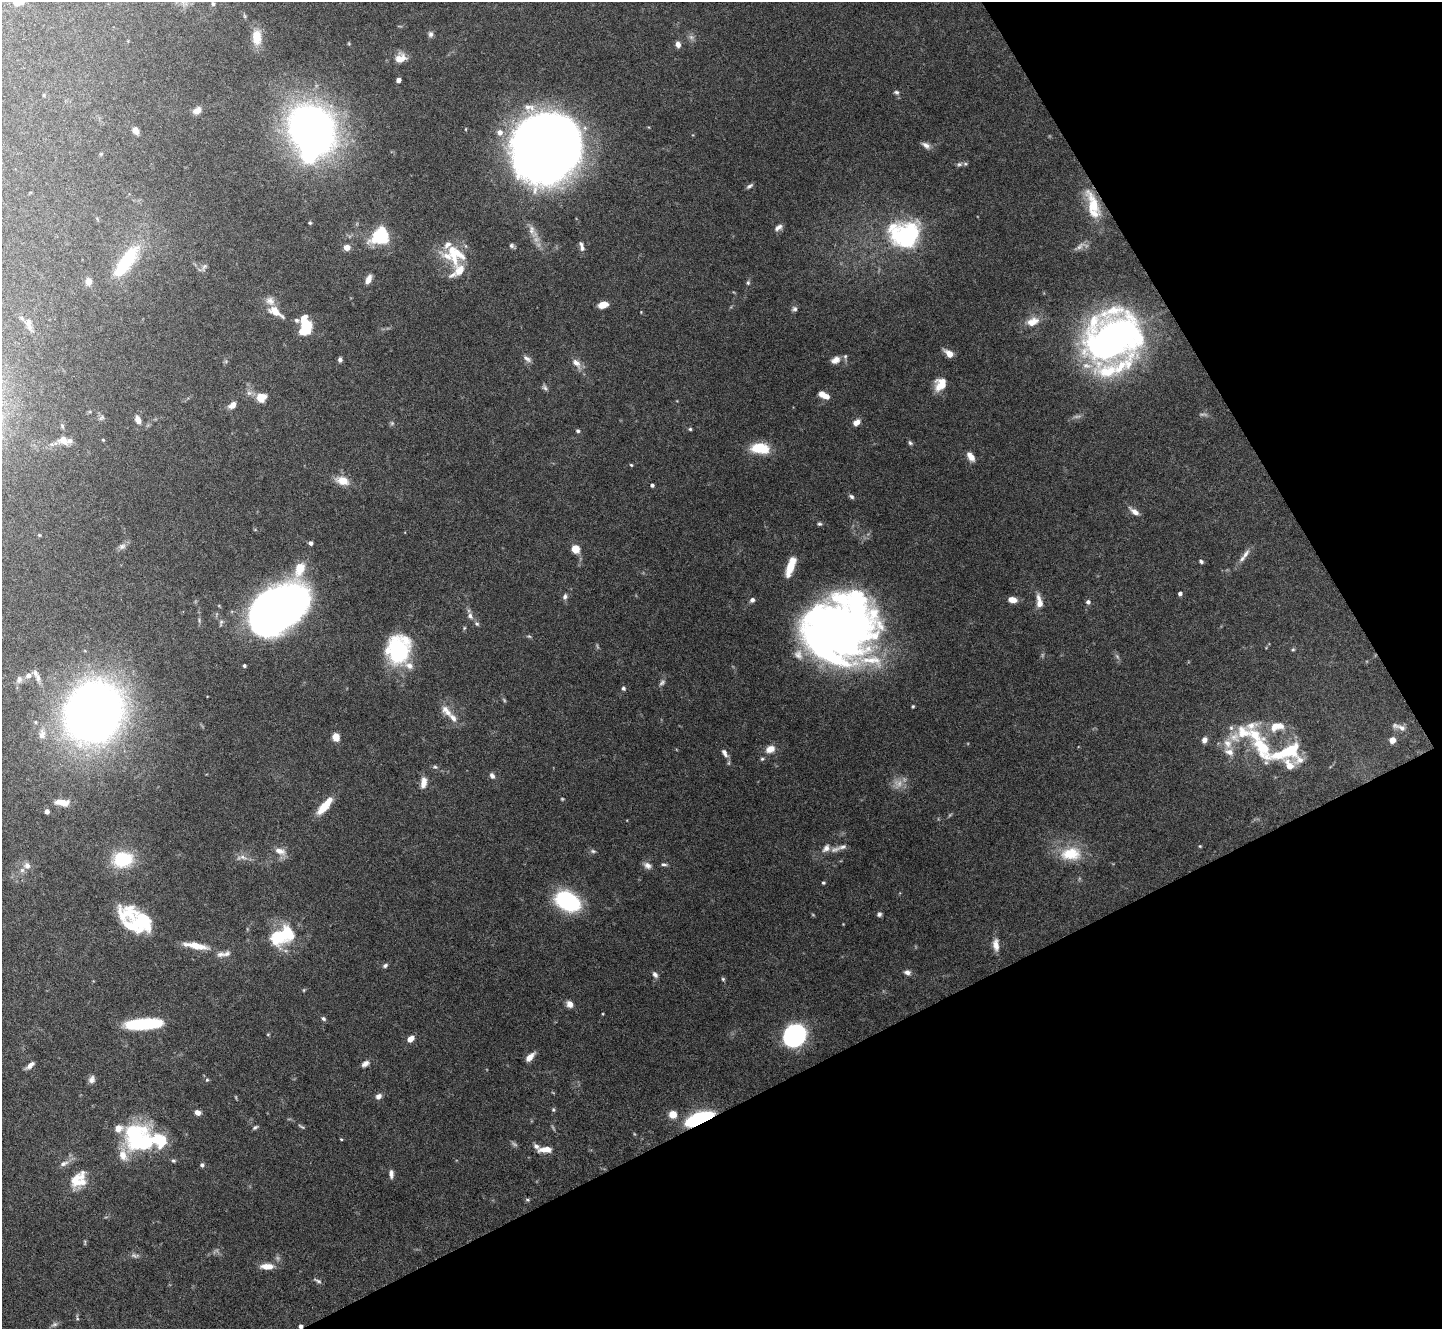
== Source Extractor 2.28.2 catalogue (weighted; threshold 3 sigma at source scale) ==
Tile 12 of 4 x 4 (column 4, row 3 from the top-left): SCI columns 4319-5758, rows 1480-2806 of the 5758 x 5748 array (HDU 1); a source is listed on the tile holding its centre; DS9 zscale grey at full resolution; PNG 1444 x 1331 px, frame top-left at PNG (2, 2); no overlay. Shown black and unused: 27% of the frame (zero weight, under 5 of 10 exposures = <1% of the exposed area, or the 3 px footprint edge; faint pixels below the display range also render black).
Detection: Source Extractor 2.28.2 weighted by HDU 2 'WHT'; one run over the whole footprint, this tile lists its part. Background 0.0974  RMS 0.0027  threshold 0.0112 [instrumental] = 3 sigma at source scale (4.09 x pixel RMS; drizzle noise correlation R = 1.36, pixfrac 0.8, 0.05/0.05 arcsec/px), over >= 5 px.
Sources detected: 224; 14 too faint to see at this stretch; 7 inside a brighter object's white glare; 1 cosmic-ray / hot-pixel residue — not listed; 31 inside a brighter listed object's ellipse — not listed separately; the other 171 listed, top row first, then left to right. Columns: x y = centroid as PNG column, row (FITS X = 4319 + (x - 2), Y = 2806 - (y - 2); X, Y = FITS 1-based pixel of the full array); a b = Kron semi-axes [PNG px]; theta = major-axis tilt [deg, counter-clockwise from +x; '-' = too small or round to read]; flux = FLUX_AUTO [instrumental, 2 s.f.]
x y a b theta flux
213 4 5 4 - 0.46
430 34 8 6 -78 0.77
257 37 17 10 -87 4.5
691 37 8 6 -45 0.8
678 44 6 5 - 1.5
400 58 13 11 27 3.1
399 80 4 4 - 1.5
896 92 8 6 -23 0.63
44 95 5 3 - 0.24
197 111 9 7 26 2.1
312 129 33 28 -52 190
136 131 8 6 -56 1.6
926 145 12 7 -31 1.2
545 149 52 49 23 380
101 154 5 4 - 0.26
959 164 8 6 2 0.72
749 186 8 4 36 0.63
1093 205 39 14 -70 8.2
310 223 4 3 - 0.35
778 227 10 6 33 1.1
532 230 17 9 -73 2.3
380 235 18 15 44 14
906 236 12 10 -6 130
512 246 7 5 -40 0.6
1080 246 19 6 36 1.3
347 247 6 5 - 2.1
582 248 8 6 -38 0.81
457 255 32 22 9 9.8
126 262 40 13 55 16
204 267 11 5 63 0.75
368 279 9 5 65 1.8
88 281 8 6 -71 1.8
748 283 7 5 89 0.49
603 305 10 6 13 2.3
794 309 7 6 - 0.66
275 311 18 8 -36 3.9
641 312 3 3 - 0.19
297 320 20 10 17 1.3
1032 322 18 11 23 3.7
29 324 15 7 -78 1.4
307 328 16 11 73 8.2
1111 340 45 39 52 150
949 353 10 6 -39 2.3
527 359 13 6 -34 1.1
340 360 5 4 - 0.7
835 360 12 8 24 1.6
576 363 15 9 -47 2
940 384 15 12 57 4
545 387 8 6 -56 0.64
821 394 7 7 - 1.6
261 397 8 8 - 4.6
232 405 9 6 41 1.9
101 418 9 5 38 0.58
138 420 9 6 -66 1.9
856 422 8 5 31 1.9
62 426 6 5 - 0.38
690 429 4 4 - 0.39
578 431 4 4 - 0.52
63 440 13 10 -18 2.3
103 440 4 4 - 0.24
910 443 7 5 -55 0.49
760 448 20 11 -5 7.6
971 456 12 7 -56 2
631 465 4 3 - 0.28
343 481 14 9 -15 3.7
652 485 4 4 - 0.74
851 497 7 5 -34 0.6
1134 511 13 6 -36 1.6
819 524 6 5 - 0.44
39 535 5 4 - 0.26
311 543 4 4 - 0.83
122 546 11 7 25 1
575 549 5 5 - 6.9
1245 554 18 7 51 1.7
1201 561 5 4 - 0.51
791 566 23 8 71 4.9
300 569 19 11 67 4.9
1180 594 4 4 - 0.77
565 597 9 6 68 0.84
752 600 6 5 - 0.86
1012 600 7 5 -13 3
1039 602 17 7 -79 2.5
1088 602 6 5 - 0.74
277 609 49 32 33 190
470 616 10 7 -61 1.1
477 624 6 5 - 0.56
840 631 65 58 43 200
529 636 7 4 -8 0.4
1293 649 5 5 - 0.33
398 651 29 21 83 26
244 666 3 3 - 0.46
28 675 7 6 - 1.3
38 678 13 6 -85 1.2
19 679 12 8 74 1.1
662 682 10 6 52 0.79
623 688 6 4 -57 0.53
913 706 3 3 - 0.3
446 710 19 10 -49 2.7
94 712 54 48 55 200
35 722 5 4 - 0.34
1281 726 9 8 - 1.4
1401 728 13 8 -33 1.6
1243 732 40 20 27 11
42 734 15 9 -85 2.1
336 737 7 6 - 3
1204 740 6 5 - 1.3
1392 740 5 4 - 4
770 749 12 9 21 2.5
1287 752 47 20 15 16
725 753 13 7 -60 1.3
762 759 5 5 - 0.39
435 767 7 5 -2 0.49
492 776 8 5 -54 0.94
423 783 13 7 83 2.1
62 802 19 8 -5 2.8
325 806 22 7 50 6.2
47 812 4 4 - 1.1
1200 846 4 4 - 0.25
843 847 12 6 13 0.96
826 848 12 8 50 1.5
280 851 16 8 -21 2.2
593 851 8 5 -2 0.56
1071 854 30 18 5 8.2
243 857 14 7 -11 1.6
123 859 20 15 8 14
664 864 8 4 -9 0.56
647 865 11 8 -29 1.3
27 866 10 10 - 1.7
823 883 4 4 - 0.36
568 901 25 17 -29 25
879 914 6 5 - 0.59
133 925 33 18 4 11
279 936 18 14 59 12
996 945 16 8 -86 2.2
196 946 33 8 -11 4.6
385 966 7 5 27 0.61
907 972 8 6 -7 1.1
655 974 9 6 -54 0.89
723 979 5 5 - 0.37
304 990 4 4 - 0.26
570 1004 7 6 - 2.1
323 1019 6 5 - 0.59
144 1024 33 9 4 21
268 1034 5 3 - 0.23
795 1035 19 16 55 44
410 1039 8 5 42 2.2
530 1057 11 6 45 2
365 1064 10 6 29 1.2
30 1065 9 5 42 1.5
92 1080 9 7 66 1.2
207 1080 5 4 - 0.36
378 1096 7 6 - 1.1
553 1110 6 4 -70 0.37
198 1112 7 6 - 1.3
673 1114 5 5 - 6.5
699 1119 17 7 22 39
301 1126 10 3 -34 0.4
255 1127 8 5 36 0.5
135 1137 32 21 74 23
341 1139 3 3 - 0.26
159 1141 27 14 -38 12
545 1149 16 6 3 2.7
64 1163 14 6 24 1.3
202 1165 5 5 - 0.64
391 1174 10 5 -89 1.1
79 1180 24 18 51 6
527 1200 6 4 -21 0.4
85 1242 8 2 -80 0.28
267 1266 15 7 0 3.1
318 1281 11 4 -25 0.58
77 1318 9 4 -87 0.45
Overlapping masked pixels (flux is a lower limit): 3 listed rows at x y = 1093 205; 1111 340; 699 1119